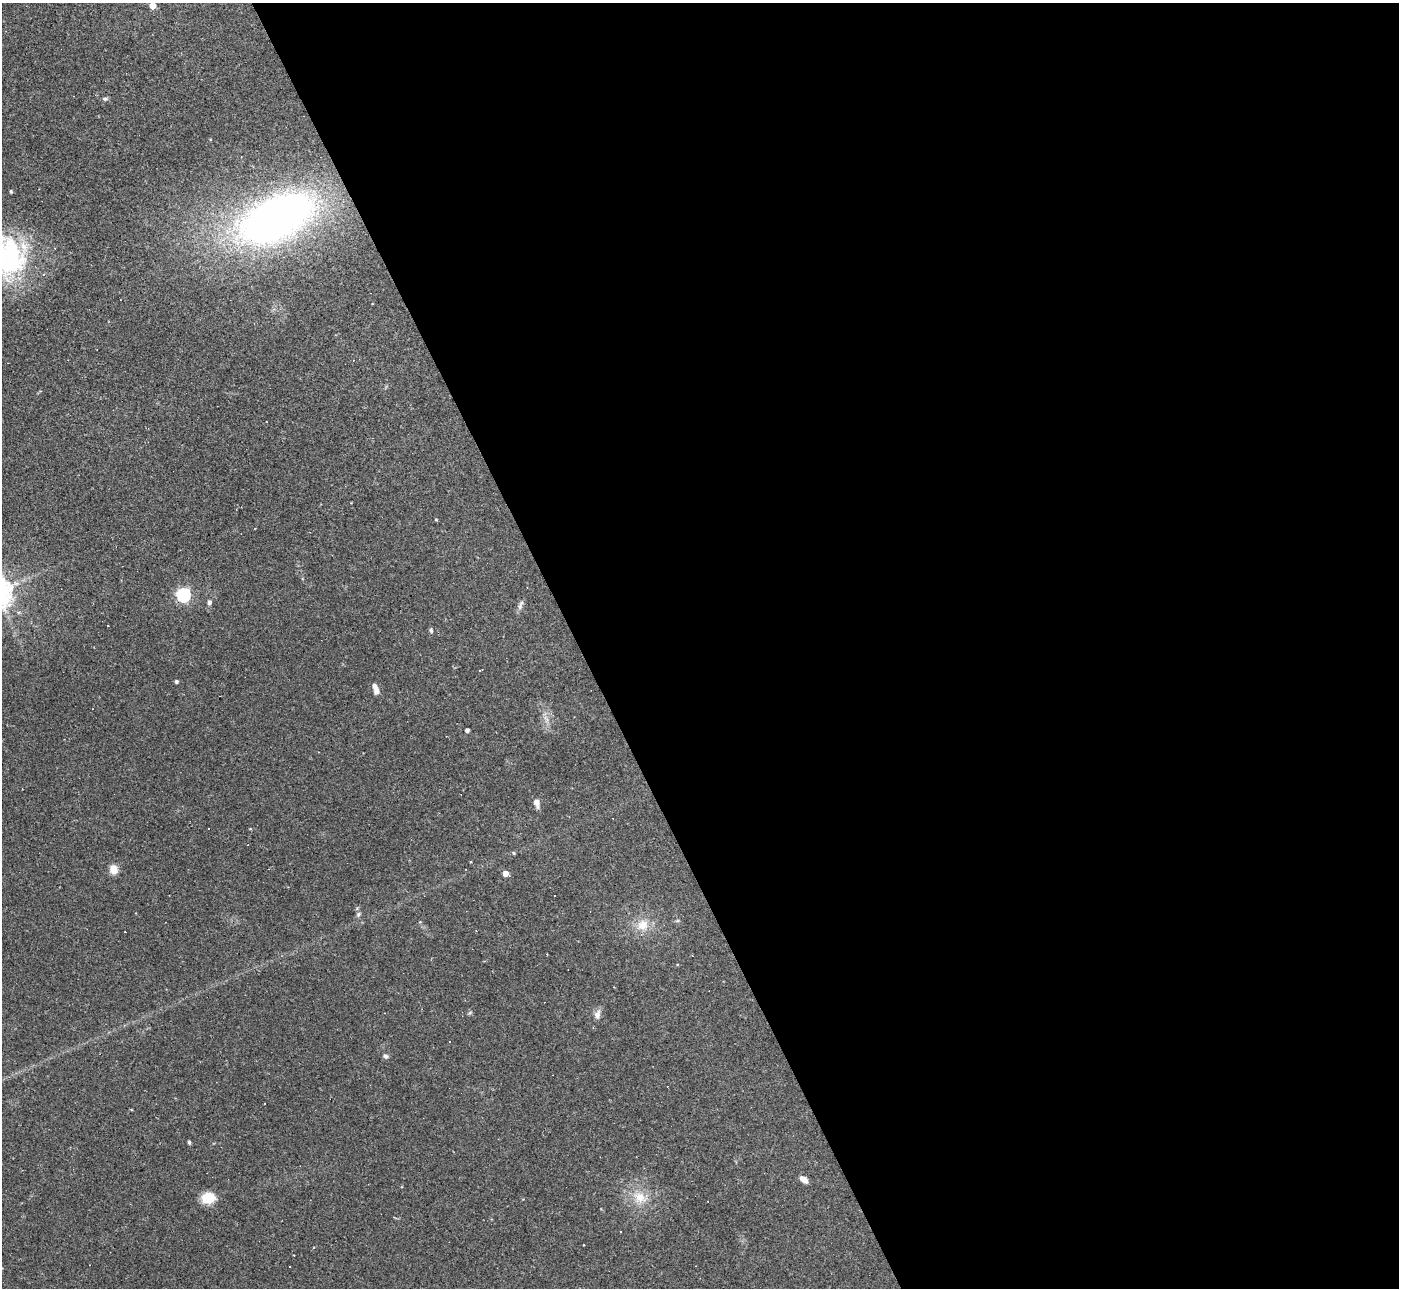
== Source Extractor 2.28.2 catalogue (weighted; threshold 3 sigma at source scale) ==
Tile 8 of 4 x 4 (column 4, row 2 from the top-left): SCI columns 4192-5588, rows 2723-4008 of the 5588 x 5575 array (HDU 1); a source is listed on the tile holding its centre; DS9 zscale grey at full resolution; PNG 1401 x 1290 px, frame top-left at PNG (2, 3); no overlay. Shown black and unused: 59% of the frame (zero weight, under 2 of 3 exposures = <1% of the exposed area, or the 3 px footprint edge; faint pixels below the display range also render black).
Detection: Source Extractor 2.28.2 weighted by HDU 2 'WHT'; one run over the whole footprint, this tile lists its part. Background 0.0708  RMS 0.0057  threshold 0.0254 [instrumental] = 3 sigma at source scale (4.5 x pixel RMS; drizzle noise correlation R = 1.50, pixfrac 1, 0.05/0.05 arcsec/px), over >= 5 px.
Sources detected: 43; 11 cosmic-ray / hot-pixel residue — not listed; the other 32 listed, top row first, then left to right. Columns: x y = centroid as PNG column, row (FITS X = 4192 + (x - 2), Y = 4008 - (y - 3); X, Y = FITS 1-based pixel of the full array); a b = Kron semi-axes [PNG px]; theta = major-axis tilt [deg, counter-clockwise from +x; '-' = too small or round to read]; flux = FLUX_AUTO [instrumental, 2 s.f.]
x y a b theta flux
152 6 5 4 - 6.9
105 99 8 5 0 1.1
11 191 4 3 - 0.78
276 218 78 40 28 280
8 259 48 37 84 91
44 274 5 3 - 0.5
436 520 4 3 - 0.52
183 595 6 6 - 100
209 602 5 4 - 2
520 607 8 6 66 1.8
107 625 3 3 - 1.6
431 630 6 5 - 1.1
480 671 3 3 - 21
176 681 4 4 - 1.1
375 688 14 6 -68 3.8
546 719 11 4 -56 2
467 730 4 4 - 1.8
537 803 9 6 -77 3.8
513 853 5 4 - 0.71
113 869 10 9 - 5.3
506 873 5 4 - 5.8
555 896 3 3 - 2.8
358 914 7 5 47 1.1
643 925 17 15 32 9.2
470 1012 6 4 21 0.77
597 1014 13 8 80 3
386 1056 7 5 -15 1.4
189 1142 5 3 - 0.99
804 1179 10 6 -37 3.3
640 1197 22 15 -31 12
208 1198 15 12 10 11
290 1266 3 3 - 2.2
Isophote crosses this tile's border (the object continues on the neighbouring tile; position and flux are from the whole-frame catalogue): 1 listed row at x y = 8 259